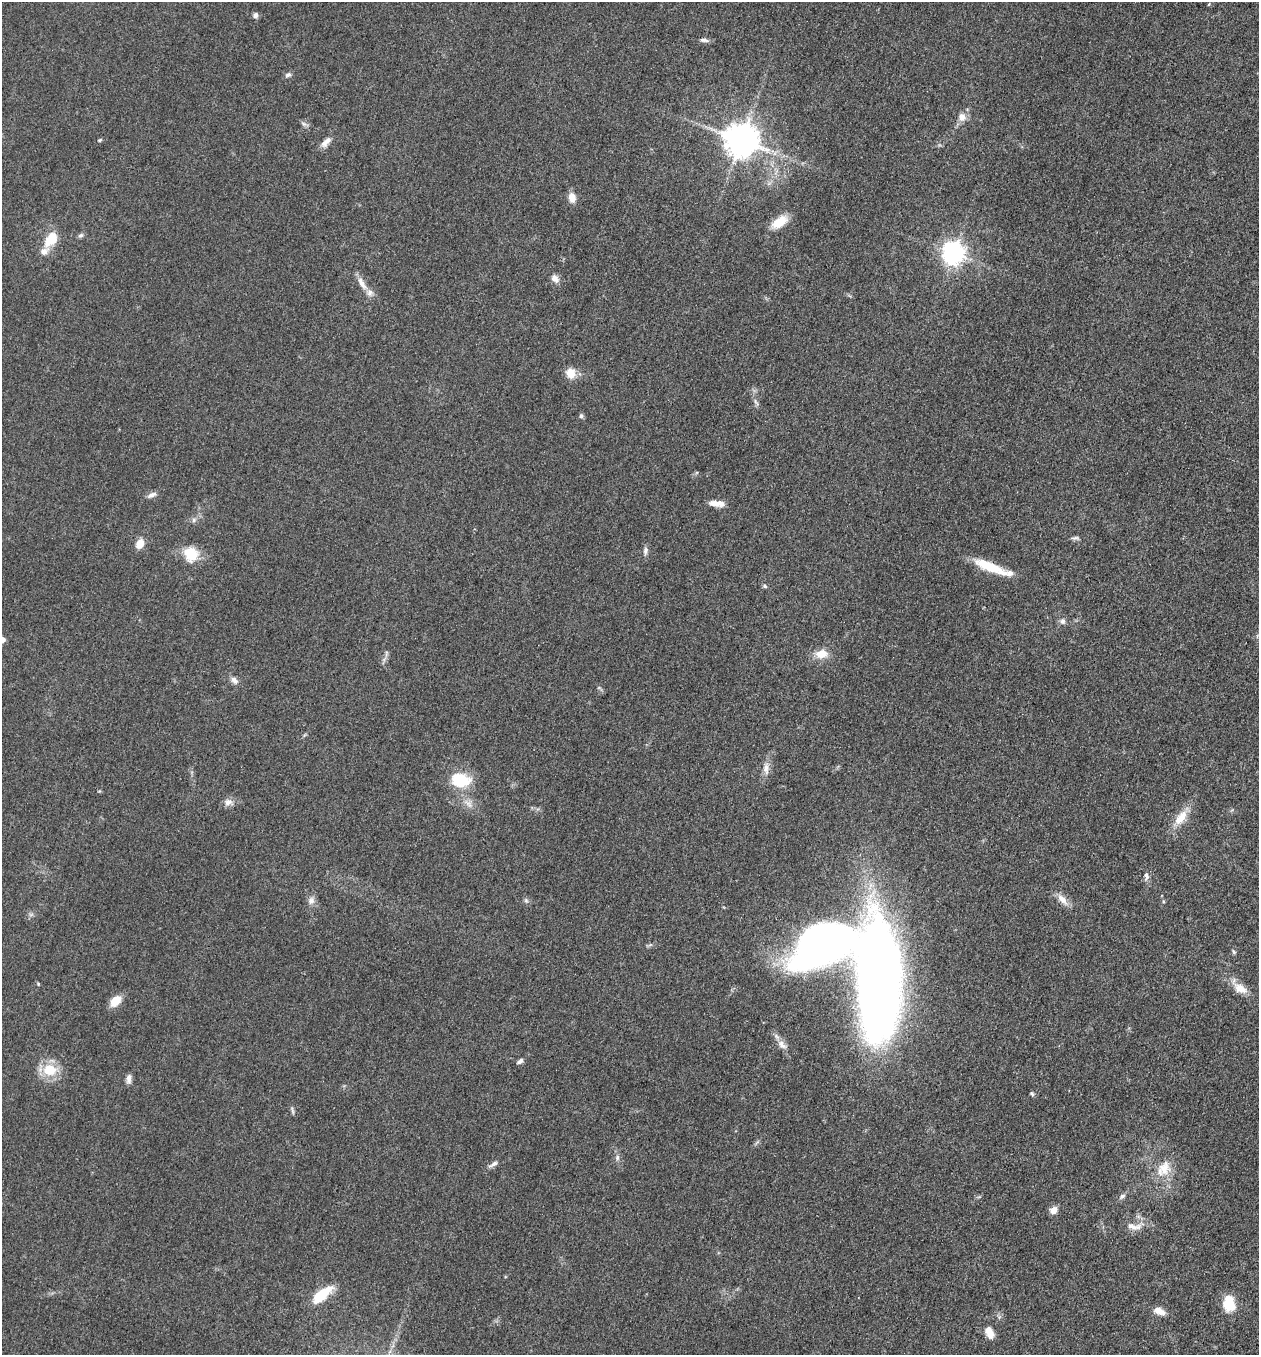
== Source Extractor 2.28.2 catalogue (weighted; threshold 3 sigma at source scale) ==
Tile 6 of 4 x 4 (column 2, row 2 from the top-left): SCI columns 1455-2711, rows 2723-4075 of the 5505 x 5461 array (HDU 1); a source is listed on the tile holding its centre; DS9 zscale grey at full resolution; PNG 1261 x 1357 px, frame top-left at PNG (2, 2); no overlay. Nothing masked; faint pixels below the display range render black.
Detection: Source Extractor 2.28.2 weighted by HDU 2 'WHT'; one run over the whole footprint, this tile lists its part. Background 0.0606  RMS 0.0062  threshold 0.0279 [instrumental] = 3 sigma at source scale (4.5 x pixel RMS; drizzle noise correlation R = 1.50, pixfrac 1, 0.05/0.05 arcsec/px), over >= 5 px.
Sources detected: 69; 3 inside a brighter object's white glare — not listed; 4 inside a brighter listed object's ellipse — not listed separately; the other 62 listed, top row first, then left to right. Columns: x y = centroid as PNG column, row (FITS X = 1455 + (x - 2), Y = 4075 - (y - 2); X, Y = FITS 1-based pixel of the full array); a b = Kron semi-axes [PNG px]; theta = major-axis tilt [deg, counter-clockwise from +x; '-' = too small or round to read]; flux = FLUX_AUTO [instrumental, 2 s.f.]
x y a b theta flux
1209 4 5 3 - 0.52
255 15 7 6 - 1.9
704 40 13 5 -10 2
288 75 8 6 21 1.7
962 117 11 10 - 4.7
304 124 8 5 -31 1.6
100 140 5 4 - 0.75
741 140 10 10 - 1400
326 142 16 7 46 4.2
572 197 11 8 -80 5.7
779 222 21 10 34 12
81 235 8 5 29 1.4
51 239 18 11 53 14
953 253 8 8 - 450
555 278 12 9 -51 3.5
362 283 22 7 -57 5.7
571 373 12 11 - 8.1
756 402 12 4 -60 1.7
581 416 6 5 - 1.3
152 495 14 6 23 2.8
720 503 13 8 -19 4
194 520 8 6 88 1.8
1075 538 12 5 9 1.6
140 544 10 7 62 7
645 551 11 6 84 2.2
191 554 20 17 -56 15
989 566 37 11 -20 18
765 586 6 4 -41 1.1
1063 621 8 7 - 2.2
386 653 10 4 77 1.3
821 654 13 10 9 8.9
234 680 12 8 -49 2.9
766 768 19 8 -89 4.7
461 780 20 14 -7 25
228 802 13 9 4 3.7
468 804 16 7 -51 4.4
1181 817 24 11 53 11
1146 876 12 6 -88 2.4
1062 899 19 8 -48 5.6
526 900 7 5 -70 1.3
311 901 11 9 61 3.2
821 941 116 49 -6 580
1233 952 6 4 -57 1
38 984 5 4 - 0.67
1240 988 22 12 -30 8.3
115 1001 12 8 46 10
782 1045 15 9 -46 4.4
520 1061 9 5 38 1.9
49 1070 16 13 -4 17
129 1079 12 6 85 2.7
1032 1094 6 4 -40 1
292 1110 12 3 -74 1.2
617 1158 8 6 90 1.8
493 1164 15 5 30 2.4
1164 1168 23 17 80 14
1122 1196 8 6 34 1.8
1053 1210 8 7 - 4.9
1134 1227 24 9 -5 6.1
321 1295 26 10 40 19
1229 1304 19 14 -80 14
1159 1311 14 7 -24 6.2
989 1332 14 8 -64 6.4